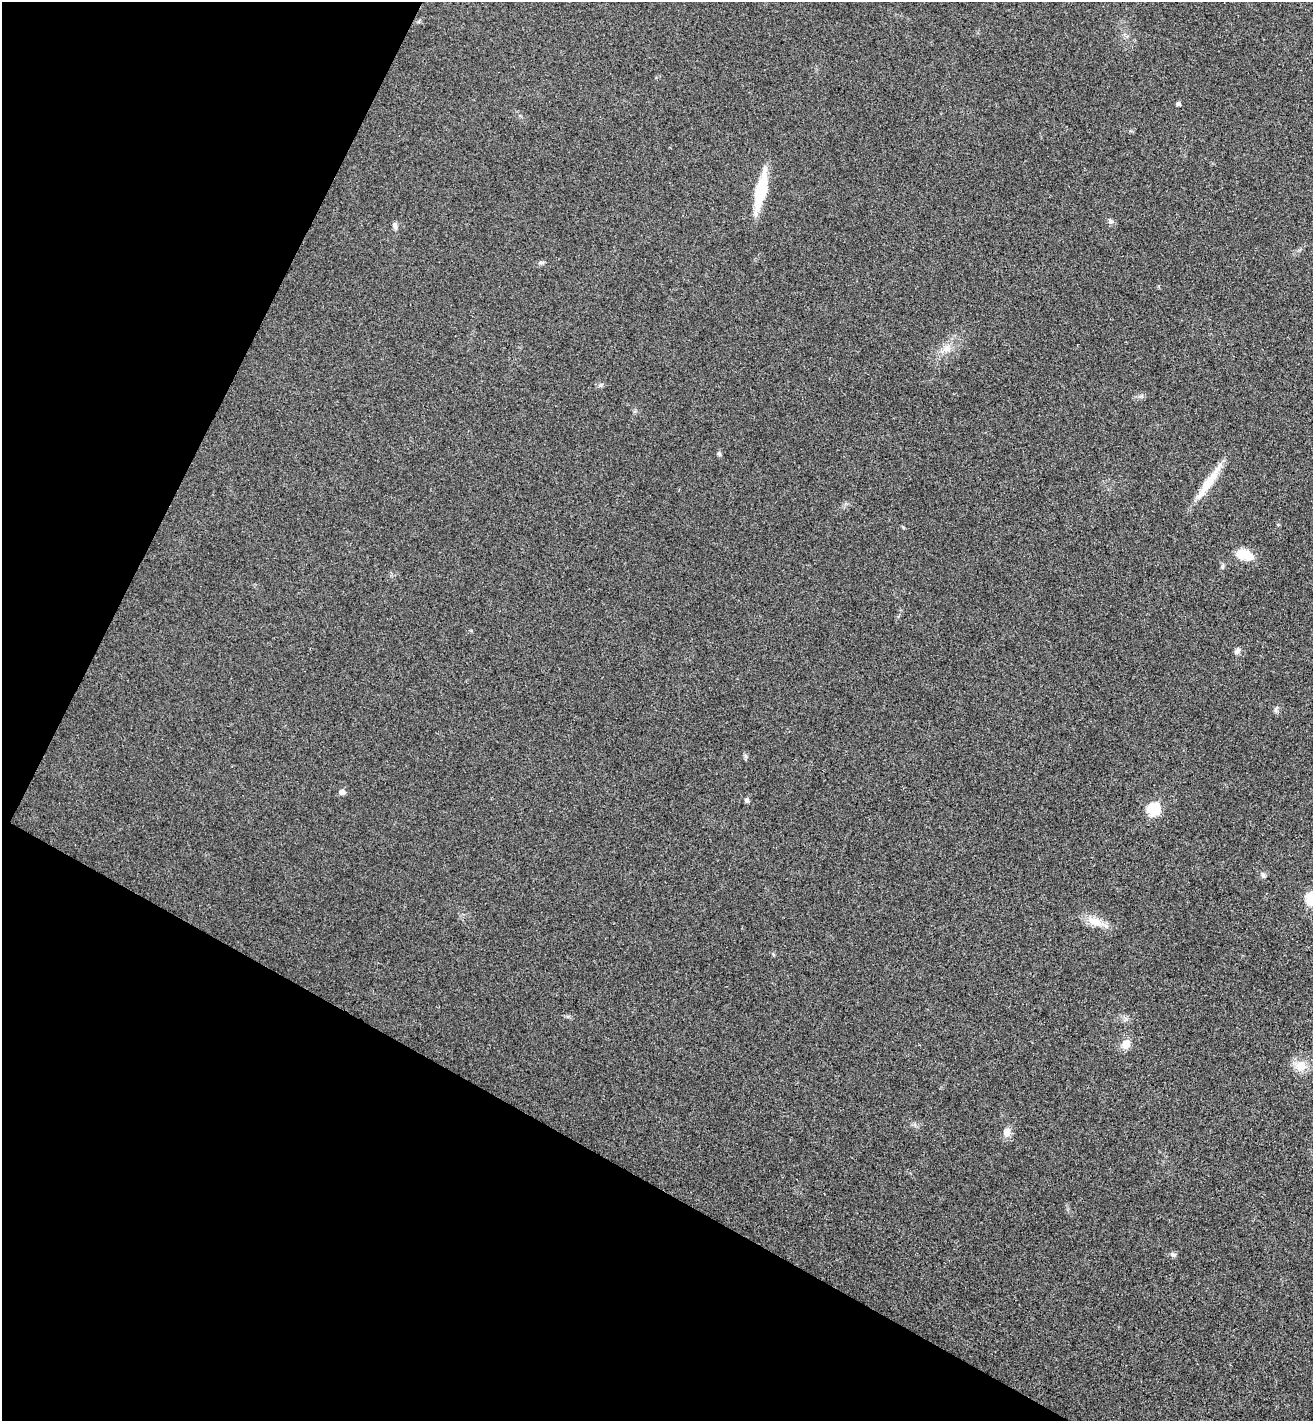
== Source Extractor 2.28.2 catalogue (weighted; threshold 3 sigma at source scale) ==
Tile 9 of 4 x 4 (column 1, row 3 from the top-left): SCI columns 198-1508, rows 1454-2872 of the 5774 x 5741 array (HDU 1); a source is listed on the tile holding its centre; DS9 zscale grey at full resolution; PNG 1315 x 1423 px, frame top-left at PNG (2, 2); no overlay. Shown black and unused: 27% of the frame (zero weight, under 3 of 4 exposures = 6% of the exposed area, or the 3 px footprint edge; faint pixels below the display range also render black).
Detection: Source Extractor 2.28.2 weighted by HDU 2 'WHT'; one run over the whole footprint, this tile lists its part. Background 0.0453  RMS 0.007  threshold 0.0314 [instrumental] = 3 sigma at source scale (4.5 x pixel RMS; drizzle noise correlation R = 1.50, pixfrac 1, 0.05/0.05 arcsec/px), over >= 5 px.
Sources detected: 21; all 21 listed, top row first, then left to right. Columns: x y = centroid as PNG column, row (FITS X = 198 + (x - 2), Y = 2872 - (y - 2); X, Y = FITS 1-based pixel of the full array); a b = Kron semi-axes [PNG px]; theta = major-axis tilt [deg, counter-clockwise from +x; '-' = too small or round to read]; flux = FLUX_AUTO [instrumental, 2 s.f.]
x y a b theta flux
1178 104 5 4 - 1.9
761 190 41 11 76 27
1110 221 8 6 -45 1.8
395 225 9 6 -68 1.8
541 262 6 4 18 1.2
946 349 12 8 31 4.8
719 454 6 5 - 1.1
1207 484 46 10 56 16
1244 555 19 11 -19 12
1237 651 9 6 46 2.1
342 792 6 5 - 3.3
747 800 5 5 - 1.8
1153 810 7 6 - 45
1263 875 7 5 -46 1.3
1312 898 7 6 - 52
1094 921 20 10 -13 8.9
773 954 5 3 - 0.72
1126 1044 14 10 44 5.9
1301 1066 15 14 - 8.7
1007 1132 12 9 77 4.7
1173 1255 8 6 -26 1.6
Isophote crosses this tile's border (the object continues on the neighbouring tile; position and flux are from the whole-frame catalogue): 1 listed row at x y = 1312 898